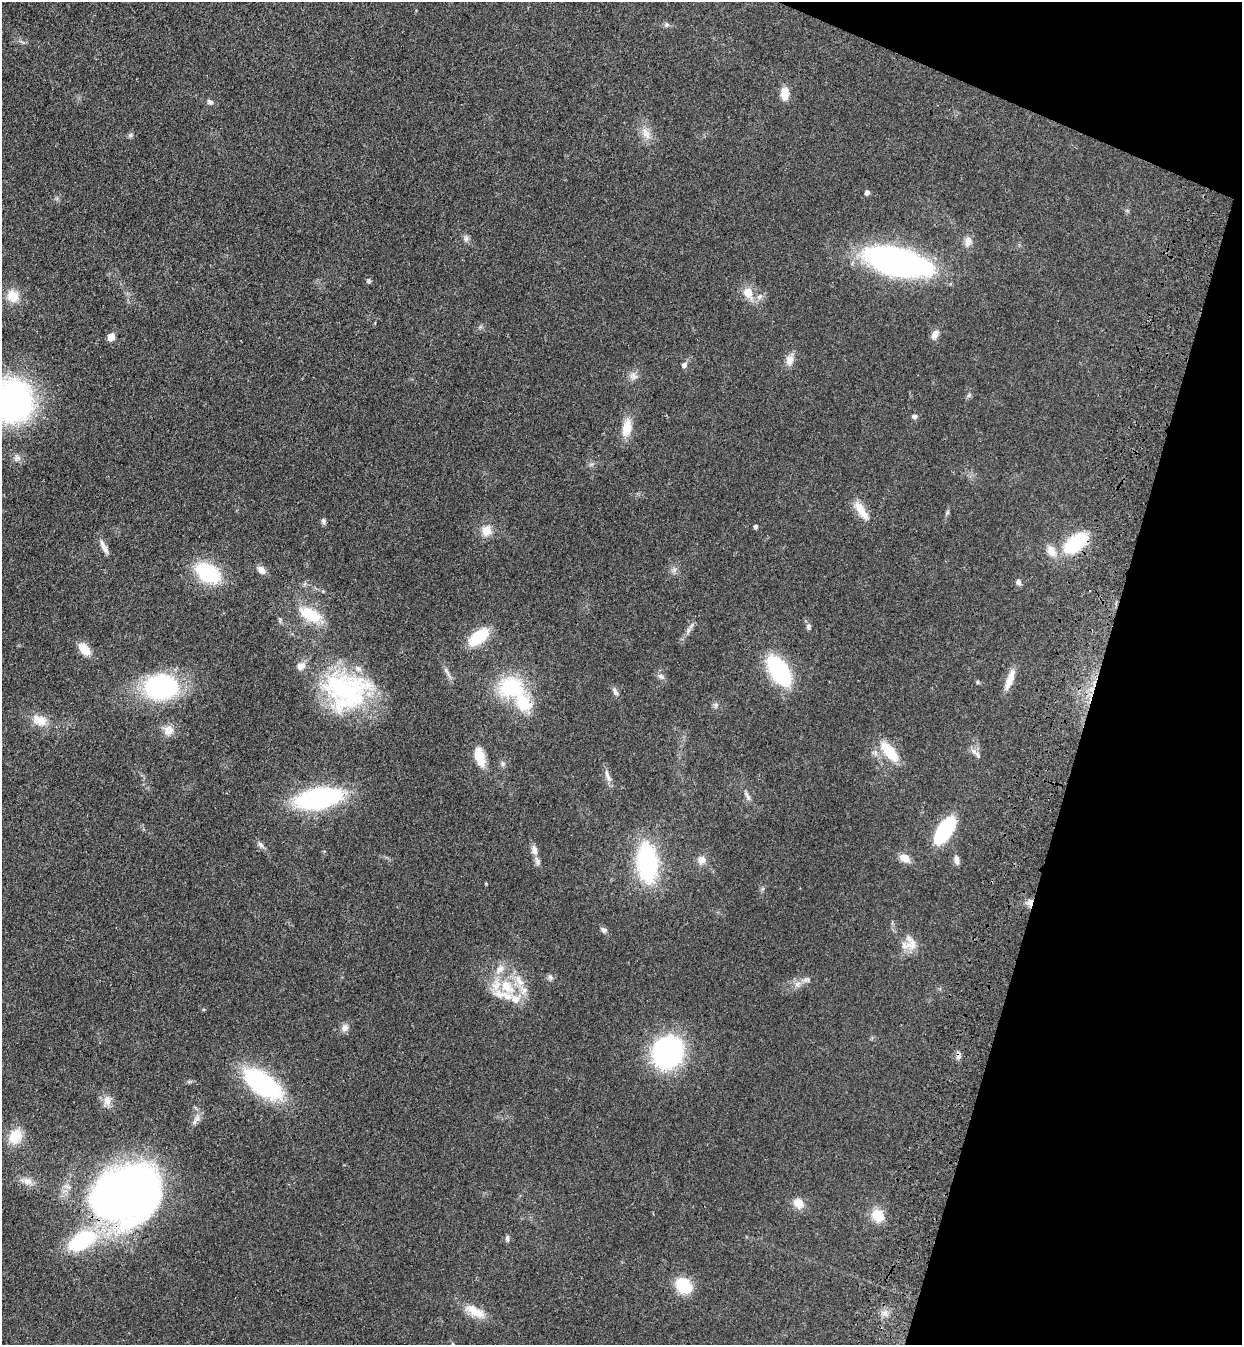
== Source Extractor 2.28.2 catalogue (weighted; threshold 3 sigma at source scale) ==
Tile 8 of 4 x 4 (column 4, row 2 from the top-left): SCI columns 3963-5202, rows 2730-4072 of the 5574 x 5458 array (HDU 1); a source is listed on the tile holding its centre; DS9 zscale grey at full resolution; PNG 1244 x 1347 px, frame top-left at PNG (2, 2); no overlay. Shown black and unused: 15% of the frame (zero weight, under 3 of 4 exposures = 6% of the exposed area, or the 3 px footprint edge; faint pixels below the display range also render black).
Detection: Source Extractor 2.28.2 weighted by HDU 2 'WHT'; one run over the whole footprint, this tile lists its part. Background 0.0826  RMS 0.0066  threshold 0.0298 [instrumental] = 3 sigma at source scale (4.5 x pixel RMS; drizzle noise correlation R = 1.50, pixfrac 1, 0.05/0.05 arcsec/px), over >= 5 px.
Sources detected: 104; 1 inside a brighter object's white glare — not listed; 13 inside a brighter listed object's ellipse — not listed separately; the other 90 listed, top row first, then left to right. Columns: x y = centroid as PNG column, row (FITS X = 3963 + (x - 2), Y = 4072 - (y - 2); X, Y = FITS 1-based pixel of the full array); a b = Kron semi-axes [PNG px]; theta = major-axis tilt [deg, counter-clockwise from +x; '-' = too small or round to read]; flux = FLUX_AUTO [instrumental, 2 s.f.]
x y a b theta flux
667 24 7 7 - 1.6
785 93 15 9 86 8.1
210 102 8 6 -35 2
646 133 18 10 -58 7
131 135 8 5 27 1.4
867 192 5 5 - 2.7
466 238 10 6 80 2.1
968 241 14 10 84 4.8
897 262 49 19 -14 270
368 281 6 5 - 1
748 293 12 10 -68 10
13 296 17 14 -56 11
759 297 9 7 33 3
935 334 13 8 56 4.1
111 337 5 5 - 11
790 360 14 10 82 5.3
684 365 8 7 - 2.2
633 376 12 9 -21 3.8
969 395 7 5 47 1.3
12 400 31 30 - 240
914 416 7 6 - 1.8
627 428 21 11 80 12
17 458 9 9 - 3
861 510 30 9 -55 9.9
947 512 7 5 60 1.1
323 521 9 5 -84 1.6
756 526 5 4 - 1.9
486 531 14 13 - 7.6
1075 543 26 14 39 44
104 547 19 6 -63 4.6
1051 551 17 11 -58 7.7
261 570 11 7 -48 4.1
674 570 7 6 - 2
208 573 22 14 -30 54
1018 582 8 6 -73 2.2
311 615 22 12 -26 25
808 627 8 6 -76 1.8
688 630 9 4 -90 1.6
479 637 22 11 38 28
84 649 16 9 -49 10
779 670 25 13 -57 80
447 672 19 5 -63 2.9
661 676 10 6 -31 2.1
1010 680 27 8 70 8.3
977 682 6 4 89 0.76
161 687 25 19 3 120
511 687 34 28 -3 45
346 691 55 46 -7 96
615 692 14 6 -58 2.3
716 705 7 6 - 1.5
40 720 20 13 -22 11
168 730 13 13 - 6.6
889 751 24 10 -51 22
974 751 10 7 -46 3
479 756 25 11 -74 12
503 764 7 6 - 1.6
608 776 19 6 -66 3.6
747 796 15 5 -61 2.7
318 798 36 16 9 130
945 830 26 12 56 54
261 845 11 6 -48 2.3
534 850 12 8 -86 3.9
905 858 13 9 -27 6.5
702 860 12 11 - 4.5
956 860 12 6 -78 2.9
647 863 28 14 -86 120
1030 902 10 7 64 3.8
603 930 9 7 -38 2
909 945 23 10 7 7.8
550 977 8 7 - 1.8
806 980 16 5 1 3
797 984 9 8 - 3.5
507 986 26 15 -48 22
345 1028 10 9 - 3.4
668 1052 24 22 61 140
958 1056 9 6 82 2.8
263 1084 35 16 -35 110
107 1101 14 10 -87 5.3
197 1119 13 8 80 3.8
15 1136 18 14 57 13
27 1181 15 9 -22 5
128 1192 51 41 14 650
798 1203 15 12 -47 6.9
878 1215 15 14 - 12
507 1238 9 5 85 1.6
82 1240 31 17 30 59
684 1286 18 15 -47 22
475 1311 31 12 -28 12
885 1313 9 7 15 3.1
453 1344 6 4 -88 0.93
Overlapping masked pixels (flux is a lower limit): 4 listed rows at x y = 1075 543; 1030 902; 958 1056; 128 1192
Isophote crosses this tile's border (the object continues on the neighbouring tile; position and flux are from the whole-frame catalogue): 2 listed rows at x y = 12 400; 453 1344